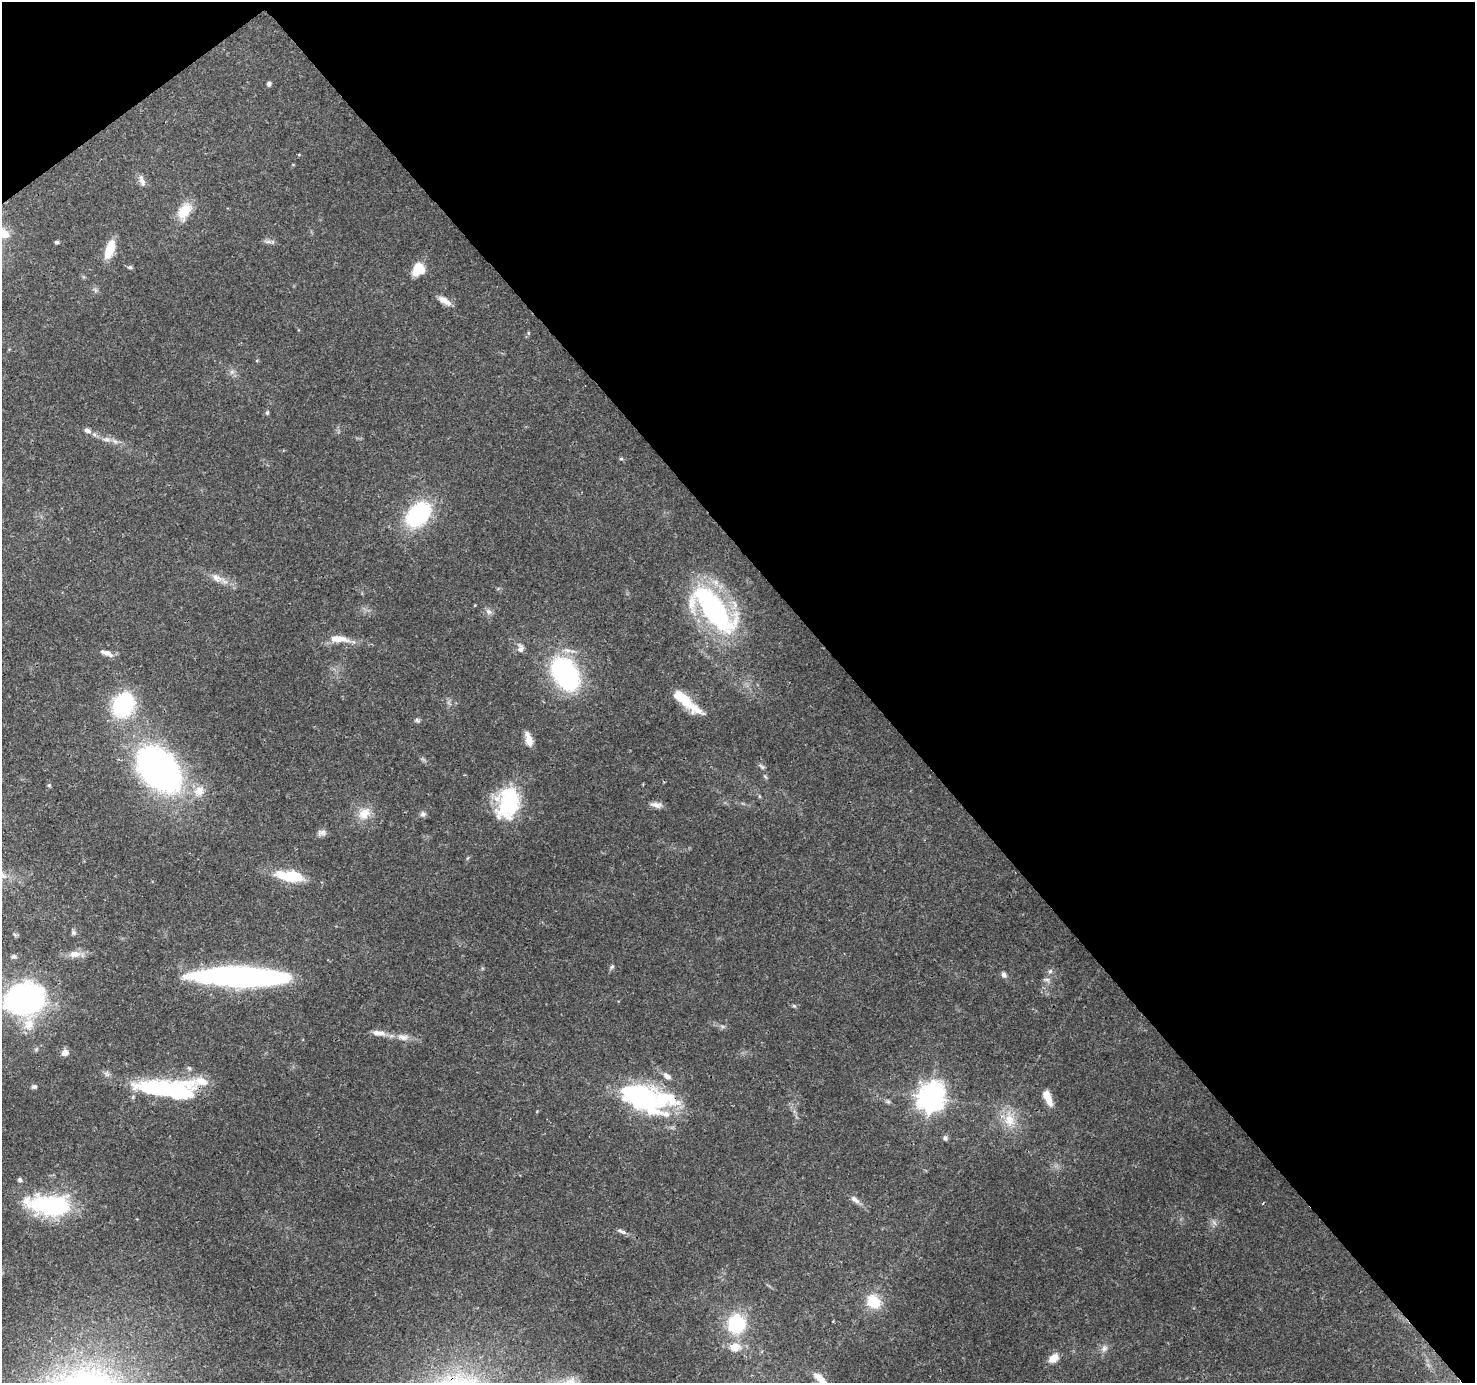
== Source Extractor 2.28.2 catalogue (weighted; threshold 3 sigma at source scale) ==
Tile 3 of 4 x 4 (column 3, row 1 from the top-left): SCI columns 3039-4511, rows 4356-5736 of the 6088 x 6013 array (HDU 1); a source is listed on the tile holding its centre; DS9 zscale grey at full resolution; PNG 1477 x 1385 px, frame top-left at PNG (2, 2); no overlay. Shown black and unused: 43% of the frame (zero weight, under 3 of 4 exposures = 8% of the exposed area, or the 3 px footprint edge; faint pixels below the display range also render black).
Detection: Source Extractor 2.28.2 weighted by HDU 2 'WHT'; one run over the whole footprint, this tile lists its part. Background 0.0917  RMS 0.0036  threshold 0.0164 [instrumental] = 3 sigma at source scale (4.5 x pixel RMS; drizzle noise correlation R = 1.50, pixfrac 1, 0.0396/0.0396 arcsec/px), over >= 5 px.
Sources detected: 86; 1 too faint to see at this stretch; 4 inside a brighter object's white glare — not listed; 5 inside a brighter listed object's ellipse — not listed separately; the other 76 listed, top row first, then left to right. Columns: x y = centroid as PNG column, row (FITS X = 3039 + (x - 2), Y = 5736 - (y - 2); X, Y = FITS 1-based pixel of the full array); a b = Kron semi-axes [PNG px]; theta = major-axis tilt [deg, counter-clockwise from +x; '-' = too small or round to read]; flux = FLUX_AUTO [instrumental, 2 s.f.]
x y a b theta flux
269 84 5 5 - 1
142 181 18 7 -71 2.1
184 211 23 13 63 8.4
268 241 13 5 -3 1.3
57 242 4 4 - 0.83
110 249 21 9 72 8
130 267 6 5 - 0.66
418 269 14 12 56 7.8
444 301 17 7 -30 3.3
528 333 6 4 72 0.46
257 360 5 3 - 0.32
232 372 8 6 68 1.3
267 413 5 5 - 0.66
87 430 10 6 -25 1.6
106 439 14 6 -4 2.3
621 459 5 5 - 0.55
418 515 21 14 46 53
217 578 18 10 -30 3.7
713 609 51 22 -48 96
489 612 11 7 -29 1.5
339 639 25 9 -5 6.5
520 648 13 9 -80 2.1
107 653 18 7 -21 2.3
565 674 27 18 -58 75
685 699 24 13 -62 7.8
123 705 22 18 63 40
417 720 8 6 -10 0.81
528 739 18 8 -73 3.5
762 766 9 5 -42 0.9
159 769 42 29 -44 160
765 777 8 3 -58 0.56
49 785 5 5 - 0.56
199 791 16 13 55 5.4
759 796 6 4 -71 0.46
509 802 35 23 77 32
656 805 17 7 -7 2.2
364 813 18 14 37 6.3
423 814 7 7 - 1.2
322 833 12 8 -5 1.6
291 876 22 10 -6 15
73 932 7 6 - 0.87
75 954 19 10 2 3.7
14 956 8 6 0 0.92
612 967 7 5 62 0.76
1050 971 6 6 - 0.86
1004 975 8 6 -70 1.4
240 977 84 16 -1 130
1046 980 11 5 -11 1
25 1000 22 18 7 240
794 1006 6 4 -44 0.53
381 1033 13 7 -15 2.7
403 1037 18 9 -8 3.5
65 1053 8 7 - 2.3
189 1068 6 5 - 0.71
667 1076 13 7 -41 2
201 1081 49 15 10 8.4
34 1087 8 5 21 0.82
156 1089 63 15 -5 49
931 1097 10 9 - 410
1047 1097 18 7 -69 5.6
642 1098 49 29 -30 60
888 1101 7 5 -21 0.81
1009 1120 25 16 -80 8.9
945 1138 7 6 - 0.93
20 1180 5 5 - 0.98
855 1199 14 7 -37 2
1263 1203 4 2 - 0.31
50 1206 39 19 -4 52
1214 1223 9 3 -45 0.81
621 1231 15 5 -23 1.4
873 1302 20 17 -53 9.5
736 1324 19 18 - 24
735 1347 10 8 5 6.2
1104 1348 10 8 58 1.8
1053 1358 12 9 35 4.1
822 1381 24 7 -47 6.1
Overlapping masked pixels (flux is a lower limit): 3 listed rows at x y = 25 1000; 201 1081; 642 1098
Isophote crosses this tile's border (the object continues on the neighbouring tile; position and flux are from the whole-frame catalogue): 1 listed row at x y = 822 1381